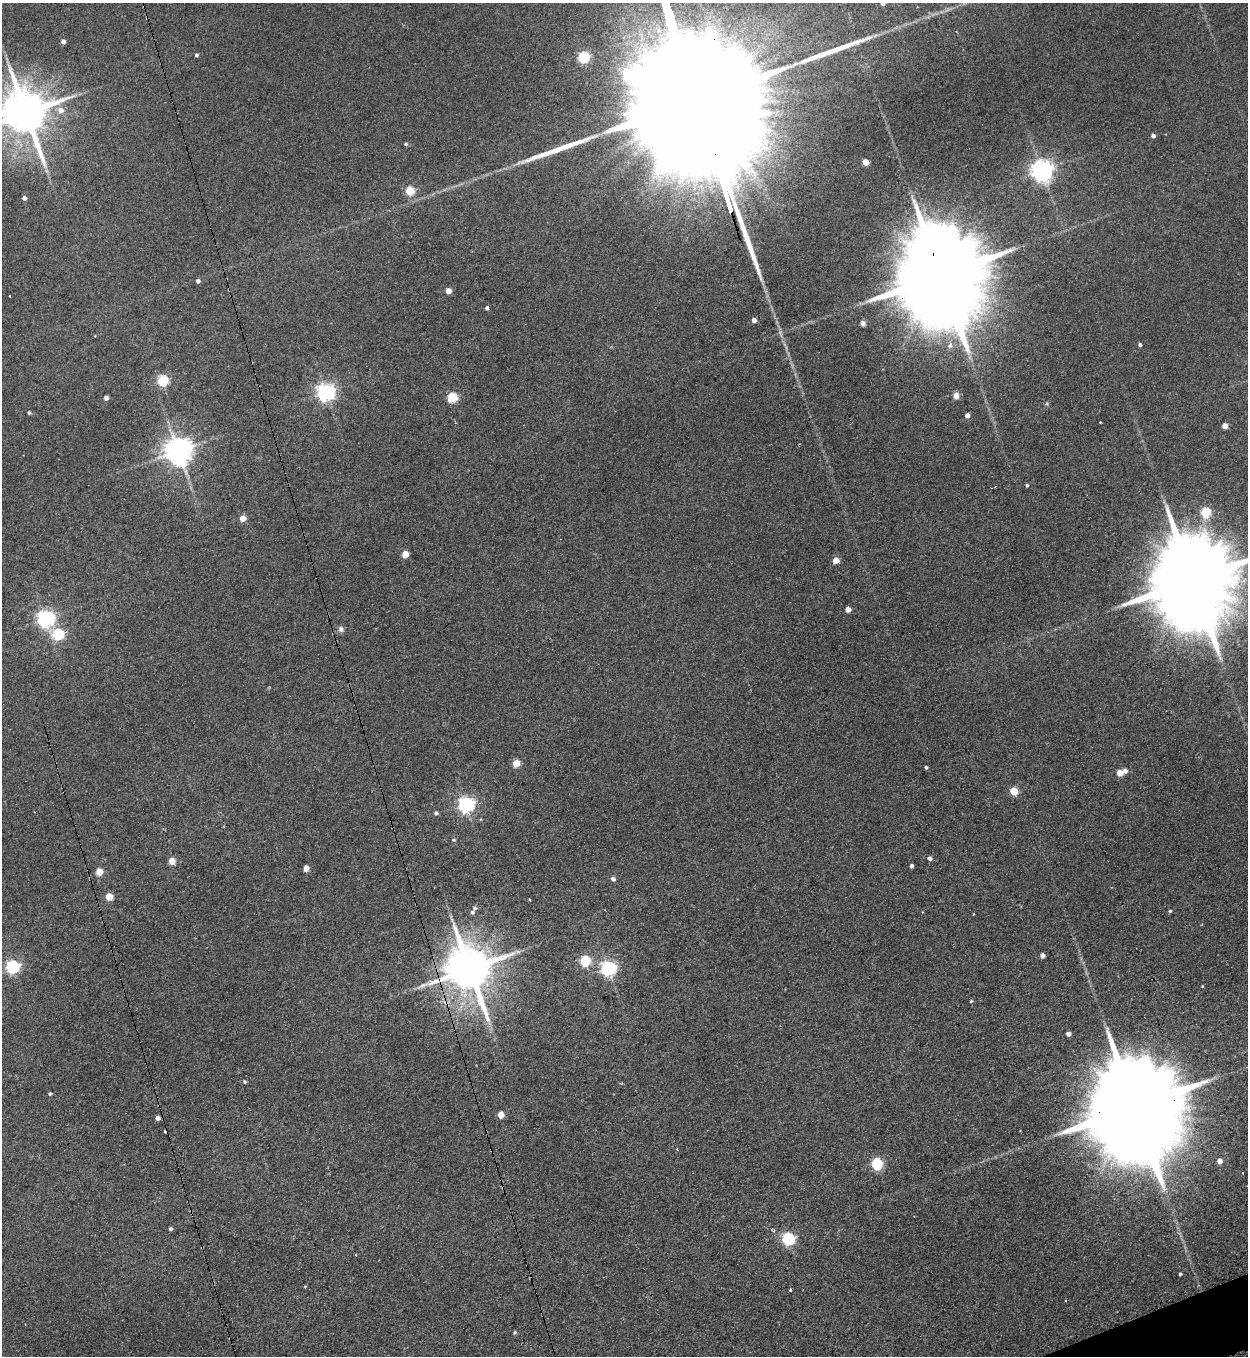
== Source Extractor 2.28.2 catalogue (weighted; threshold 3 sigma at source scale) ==
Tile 6 of 4 x 4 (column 2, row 2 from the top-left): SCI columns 1527-2772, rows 2728-4081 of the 5416 x 5455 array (HDU 1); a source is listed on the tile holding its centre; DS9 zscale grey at full resolution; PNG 1250 x 1358 px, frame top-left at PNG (2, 3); no overlay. Shown black and unused: <1% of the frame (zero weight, under 3 of 4 exposures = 3% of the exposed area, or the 3 px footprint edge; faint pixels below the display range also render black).
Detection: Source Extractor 2.28.2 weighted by HDU 2 'WHT'; one run over the whole footprint, this tile lists its part. Background 0.189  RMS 0.0084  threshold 0.0377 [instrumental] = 3 sigma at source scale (4.5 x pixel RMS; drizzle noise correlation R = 1.50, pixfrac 1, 0.05/0.05 arcsec/px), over >= 5 px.
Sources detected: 90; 2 inside a brighter object's white glare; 3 cosmic-ray / hot-pixel residue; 2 long thin detections or spike segments (spike, bleed or trail) — not listed; the other 83 listed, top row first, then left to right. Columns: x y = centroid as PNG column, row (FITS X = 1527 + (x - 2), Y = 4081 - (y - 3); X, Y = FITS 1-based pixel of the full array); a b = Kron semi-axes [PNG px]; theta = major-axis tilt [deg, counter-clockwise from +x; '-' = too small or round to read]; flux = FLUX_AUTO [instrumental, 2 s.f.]
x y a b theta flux
883 3 5 4 - 2.6
63 41 4 4 - 3.7
196 55 4 4 - 1.6
583 57 5 5 - 91
60 110 8 8 - 6
26 113 14 12 -69 4300
1153 136 4 4 - 2.6
406 144 5 4 - 1.5
865 162 4 4 - 15
47 171 7 4 -70 1.8
1042 171 7 7 - 630
410 191 5 5 - 39
24 198 4 4 - 3.3
728 201 16 3 -73 3100
940 276 38 20 -74 25000
198 281 5 4 - 2.5
448 291 4 4 - 9.2
10 296 2 2 - 0.91
487 308 4 3 - 2.5
754 320 4 4 - 4.9
863 323 6 6 - 2.9
1140 344 4 3 - 1.9
950 346 7 5 -83 3.1
162 380 5 5 - 74
325 392 7 6 - 350
956 396 7 7 - 4.5
452 397 5 5 - 58
106 398 4 4 - 3.7
29 413 5 4 - 1.3
967 415 5 4 - 3.9
1225 426 4 4 - 9.5
178 451 8 8 - 1200
1027 485 4 4 - 1.3
1206 513 5 5 - 51
242 518 4 4 - 11
405 554 5 4 - 14
836 560 5 4 - 16
1192 581 31 19 -75 19000
848 609 4 4 - 8.5
45 618 6 6 - 340
341 629 8 7 - 2.9
58 634 6 5 - 86
516 763 5 5 - 20
926 767 3 3 - 1.4
1125 771 5 5 - 3.7
1120 773 5 5 - 11
1014 791 5 5 - 27
466 804 6 6 - 280
436 813 5 5 - 2
453 840 5 4 - 1.1
930 858 5 4 - 2.5
172 861 5 4 - 16
911 866 4 3 - 2.2
306 868 5 4 - 6.6
99 872 5 5 - 19
613 879 5 5 - 3.2
109 897 5 5 - 21
530 899 3 3 - 1.5
475 908 5 5 - 1.8
1170 911 4 4 - 1.2
472 912 5 4 - 1.8
1042 955 4 4 - 4.2
585 961 5 5 - 64
12 967 6 6 - 150
608 968 6 6 - 220
469 969 14 12 -68 4100
433 982 26 8 21 14
1202 986 3 3 - 0.61
971 1001 5 3 - 0.8
1068 1034 4 4 - 4.4
244 1082 5 5 - 1.3
50 1094 4 3 - 1.3
1135 1108 41 20 -74 31000
501 1115 5 4 - 14
158 1118 4 4 - 3.8
1219 1161 5 4 - 6.3
877 1164 6 5 - 83
171 1229 4 4 - 1.7
773 1231 4 3 - 1.5
788 1239 6 6 - 130
1180 1274 3 3 - 1.3
791 1289 3 3 - 4.4
514 1332 5 4 - 1.3
Overlapping masked pixels (flux is a lower limit): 4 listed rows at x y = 26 113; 940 276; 469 969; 1135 1108
Isophote crosses this tile's border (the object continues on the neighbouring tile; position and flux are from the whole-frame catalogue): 3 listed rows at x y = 883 3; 26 113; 1192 581